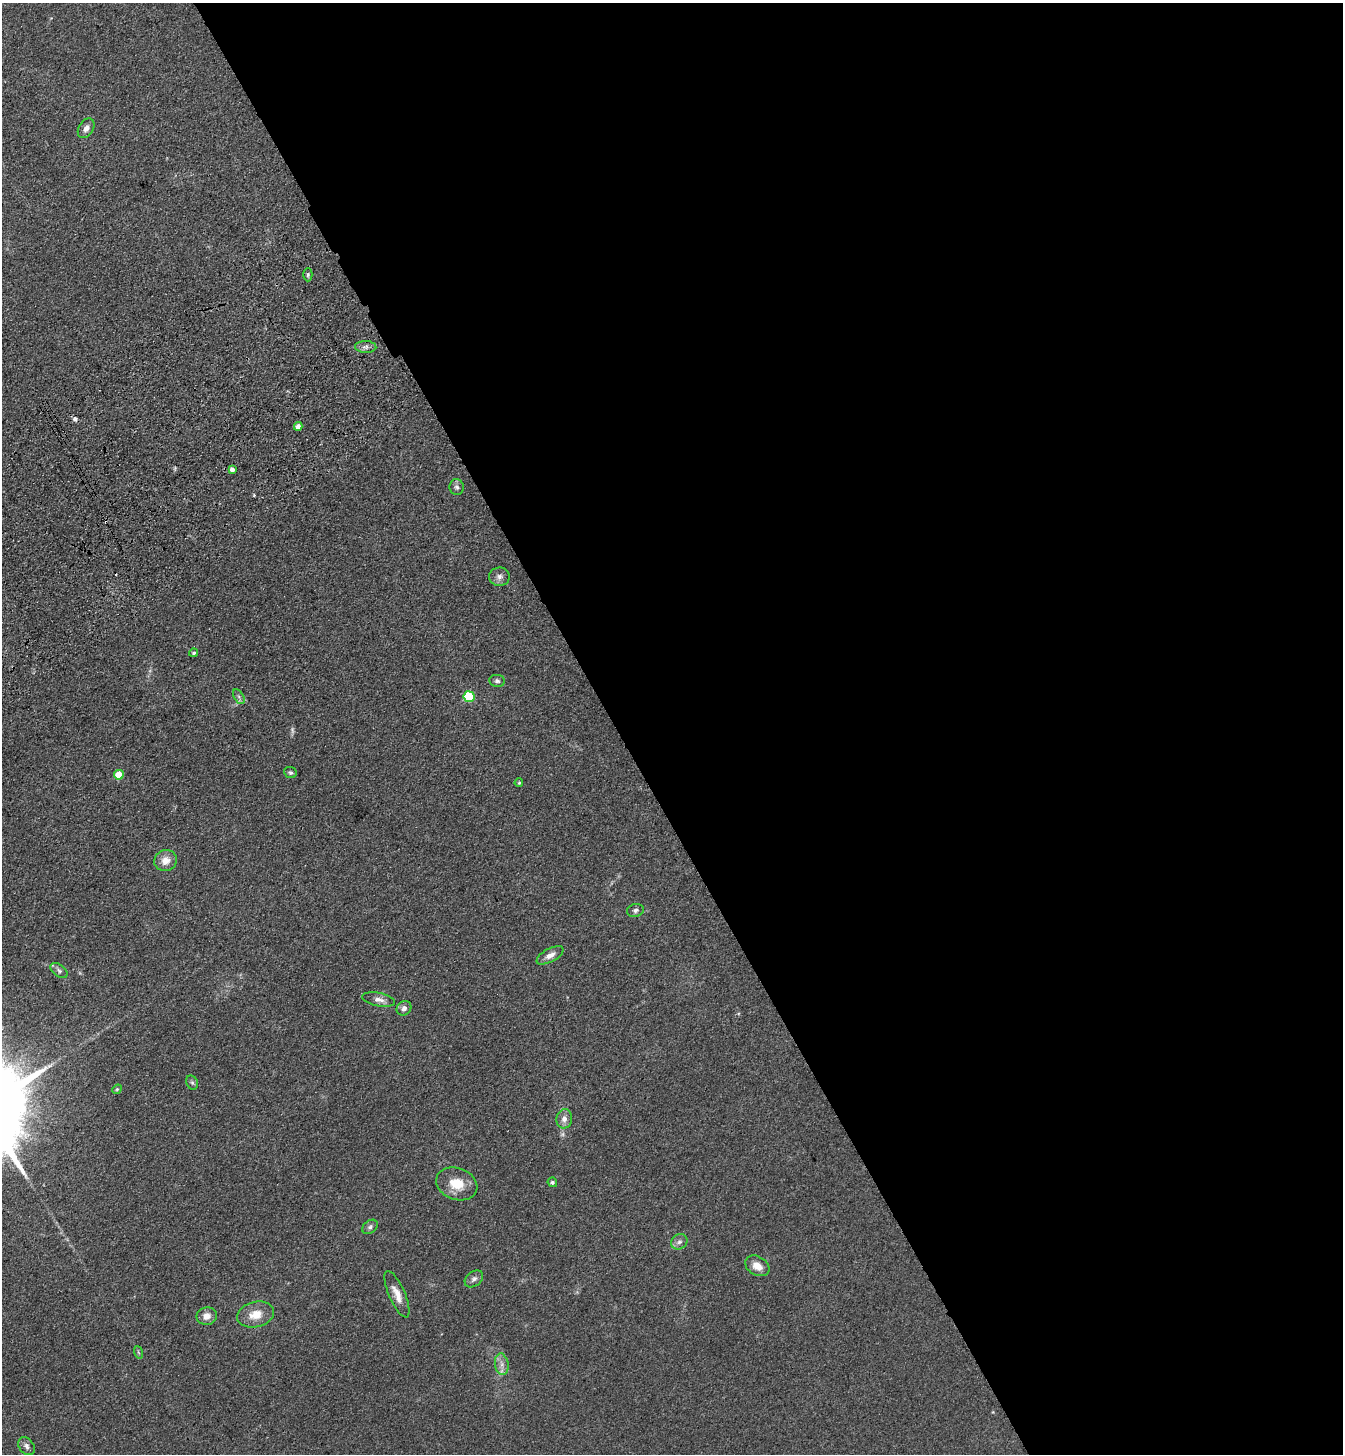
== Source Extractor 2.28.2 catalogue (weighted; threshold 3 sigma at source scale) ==
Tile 8 of 4 x 4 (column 4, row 2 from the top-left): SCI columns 4255-5595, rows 3009-4460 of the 5963 x 6017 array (HDU 1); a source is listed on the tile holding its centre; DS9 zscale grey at full resolution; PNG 1345 x 1456 px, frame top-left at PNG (2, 3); each listed source drawn as its Kron ellipse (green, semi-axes under 4 px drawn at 4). Shown black and unused: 54% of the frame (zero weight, under 3 of 4 exposures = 6% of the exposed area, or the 3 px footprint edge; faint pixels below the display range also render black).
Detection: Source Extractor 2.28.2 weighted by HDU 2 'WHT'; one run over the whole footprint, this tile lists its part. Background 0.0855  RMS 0.0086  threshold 0.0385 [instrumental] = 3 sigma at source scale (4.5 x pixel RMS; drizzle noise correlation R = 1.50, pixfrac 1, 0.05/0.05 arcsec/px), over >= 5 px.
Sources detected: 40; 2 too faint to see at this stretch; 3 cosmic-ray / hot-pixel residue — neither listed nor drawn; the other 35 listed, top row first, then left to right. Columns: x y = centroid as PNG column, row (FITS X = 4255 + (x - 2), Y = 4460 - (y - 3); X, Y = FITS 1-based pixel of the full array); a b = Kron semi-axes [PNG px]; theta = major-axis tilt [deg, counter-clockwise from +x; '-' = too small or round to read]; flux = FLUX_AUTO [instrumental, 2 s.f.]
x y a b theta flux
86 128 11 7 57 4.8
308 275 7 4 -90 1.5
366 347 10 6 -2 3.5
298 426 4 4 - 4.6
232 469 4 4 - 3.8
457 487 8 7 - 2.6
499 577 10 9 - 4
194 653 4 4 - 1.5
497 681 8 6 -9 2.4
239 697 8 5 -59 2.1
469 697 5 5 - 53
290 772 6 5 - 1.6
119 775 5 5 - 21
519 783 4 3 - 1
166 861 11 10 - 8.9
635 910 8 6 15 2.3
550 955 15 6 28 5.5
59 970 10 5 -38 2.3
379 1000 16 7 -10 5.5
404 1008 8 6 46 3.9
192 1083 7 5 -67 1.7
117 1089 5 4 - 1
564 1119 10 8 78 5.1
552 1182 5 4 - 1.4
457 1184 21 16 -20 18
370 1227 8 6 37 2.3
679 1242 8 7 - 3.2
757 1266 13 9 -31 9.1
474 1279 10 7 39 3
397 1294 25 8 -66 9.3
256 1314 19 12 14 14
207 1316 10 9 - 6.6
138 1352 6 4 -71 1.2
502 1364 11 6 -80 4.7
26 1446 10 7 -53 3.1